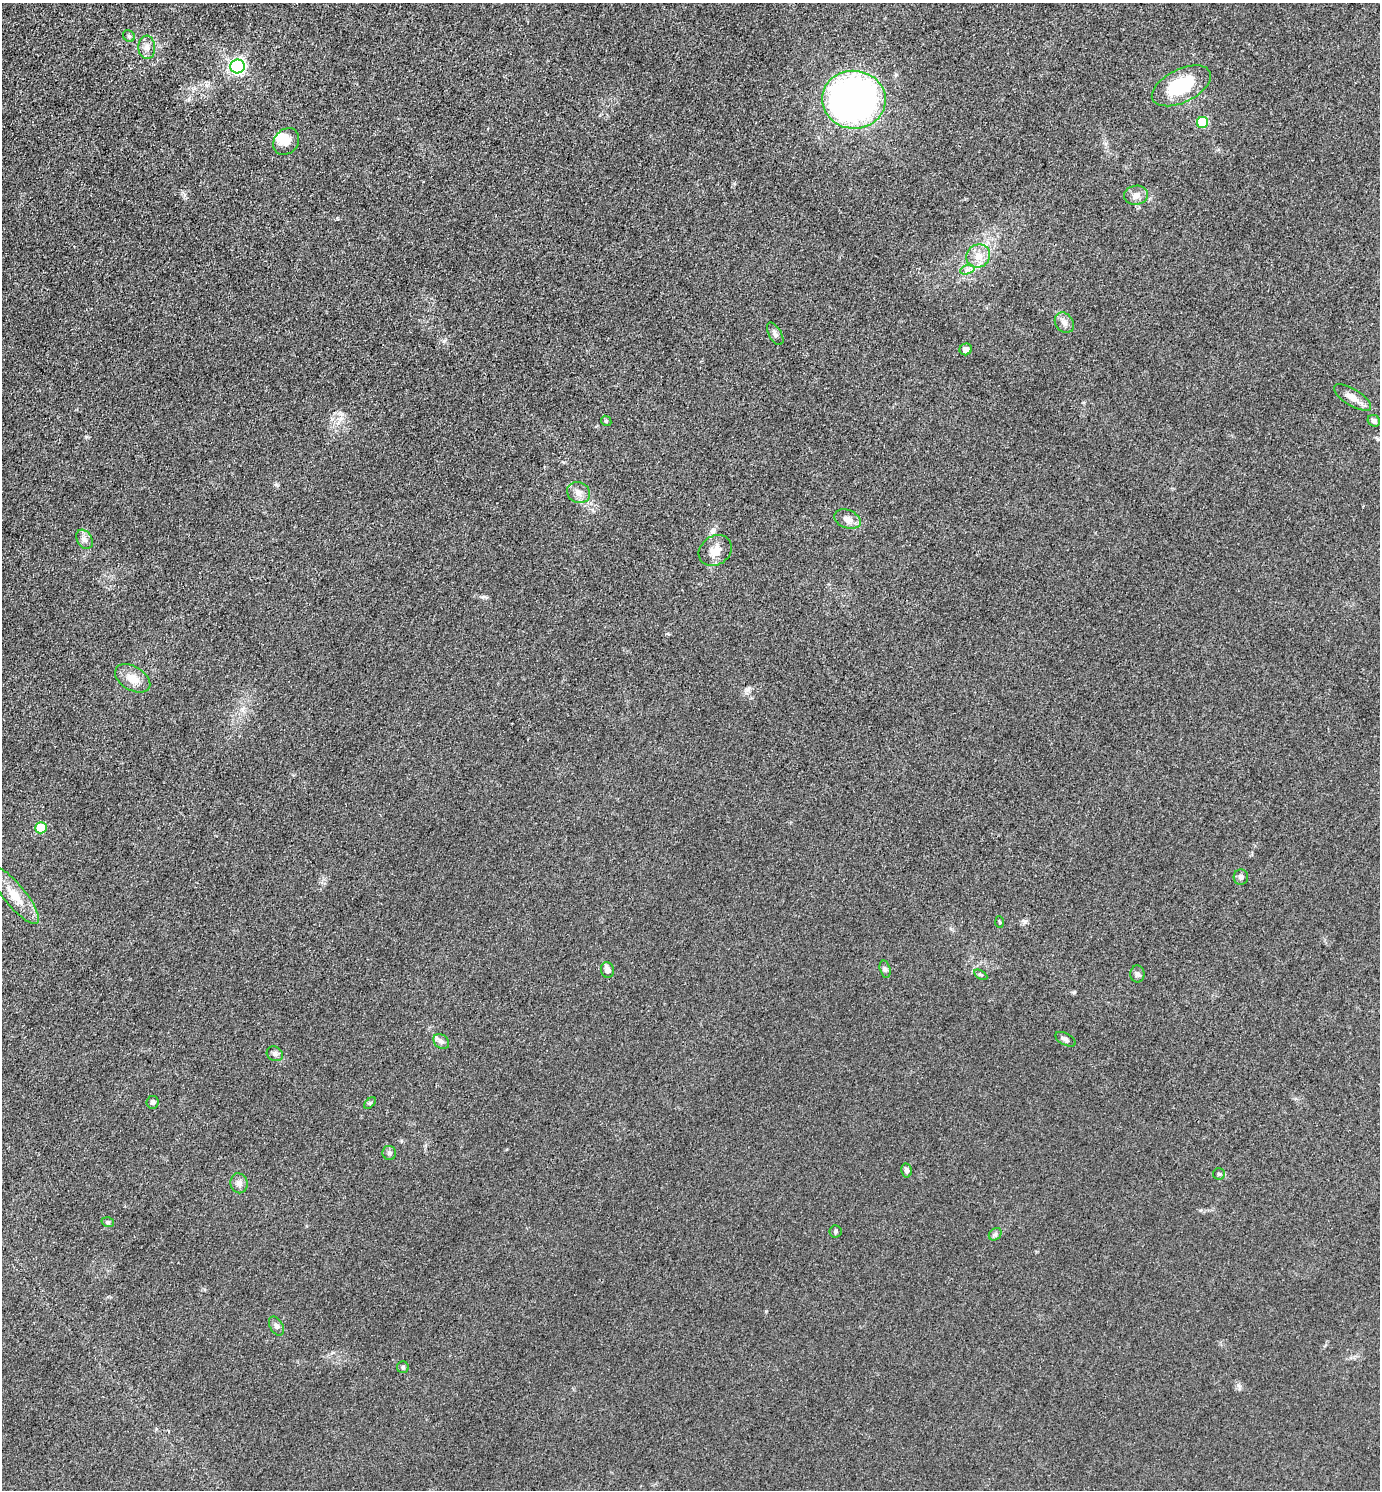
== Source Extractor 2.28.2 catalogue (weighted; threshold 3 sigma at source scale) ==
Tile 11 of 4 x 4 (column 3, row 3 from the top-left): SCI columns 3051-4428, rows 1491-2978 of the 5960 x 5956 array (HDU 1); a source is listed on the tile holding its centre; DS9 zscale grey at full resolution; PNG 1382 x 1492 px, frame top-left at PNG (2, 3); each listed source drawn as its Kron ellipse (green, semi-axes under 4 px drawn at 4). Shown black and unused: <1% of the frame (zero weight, under 3 of 4 exposures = <1% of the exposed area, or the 3 px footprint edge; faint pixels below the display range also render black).
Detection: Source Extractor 2.28.2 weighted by HDU 2 'WHT'; one run over the whole footprint, this tile lists its part. Background 0.0432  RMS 0.0051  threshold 0.0231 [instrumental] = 3 sigma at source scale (4.5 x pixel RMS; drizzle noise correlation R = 1.50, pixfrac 1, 0.05/0.05 arcsec/px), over >= 5 px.
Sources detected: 44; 1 inside a brighter listed object's ellipse — not listed separately; the other 43 listed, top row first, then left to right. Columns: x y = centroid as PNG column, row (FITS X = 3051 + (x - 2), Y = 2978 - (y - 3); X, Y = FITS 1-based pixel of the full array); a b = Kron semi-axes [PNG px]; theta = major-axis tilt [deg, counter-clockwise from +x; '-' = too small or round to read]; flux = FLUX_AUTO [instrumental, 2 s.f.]
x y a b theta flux
129 36 6 5 - 0.98
147 47 11 8 -86 3.4
238 66 7 7 - 150
1181 86 32 16 26 31
854 100 32 29 -4 330
1203 122 5 5 - 26
286 142 14 12 48 5.8
1136 195 12 9 9 3.4
978 256 12 11 - 5.8
967 270 7 4 18 1.4
1064 323 11 8 -52 2.8
775 334 12 6 -60 1.8
966 349 6 5 - 2.7
1353 397 21 8 -31 4.8
606 421 5 4 - 0.64
1374 421 6 5 - 1.7
578 493 12 10 -25 3.6
847 519 14 9 -21 3.8
84 539 10 7 -58 2.3
715 551 17 14 34 6.3
133 678 19 12 -31 6.7
41 828 6 5 - 19
1241 877 7 7 - 1.7
14 895 36 11 -50 11
1000 922 6 4 -87 0.56
885 969 9 5 -75 1.2
607 970 8 6 -78 2.4
1137 974 8 7 - 1.5
981 975 7 4 -30 0.82
1066 1039 11 5 -27 1.5
441 1041 8 6 -42 1.8
275 1054 8 7 - 1.6
153 1102 6 6 - 1.3
370 1103 7 4 44 0.72
389 1153 7 6 - 1.3
906 1170 7 5 -79 1.5
1219 1174 6 6 - 0.9
239 1183 10 8 -80 2.4
108 1222 6 4 -19 0.78
835 1231 6 6 - 0.95
995 1234 7 5 43 1.2
276 1326 10 6 -60 1.7
403 1367 6 5 - 0.93
Overlapping masked pixels (flux is a lower limit): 1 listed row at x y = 854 100
Unlisted compact peaks at least as high as the median listed source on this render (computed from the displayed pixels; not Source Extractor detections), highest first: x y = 444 341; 766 1311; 748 690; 86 437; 483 597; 1025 922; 1238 1385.